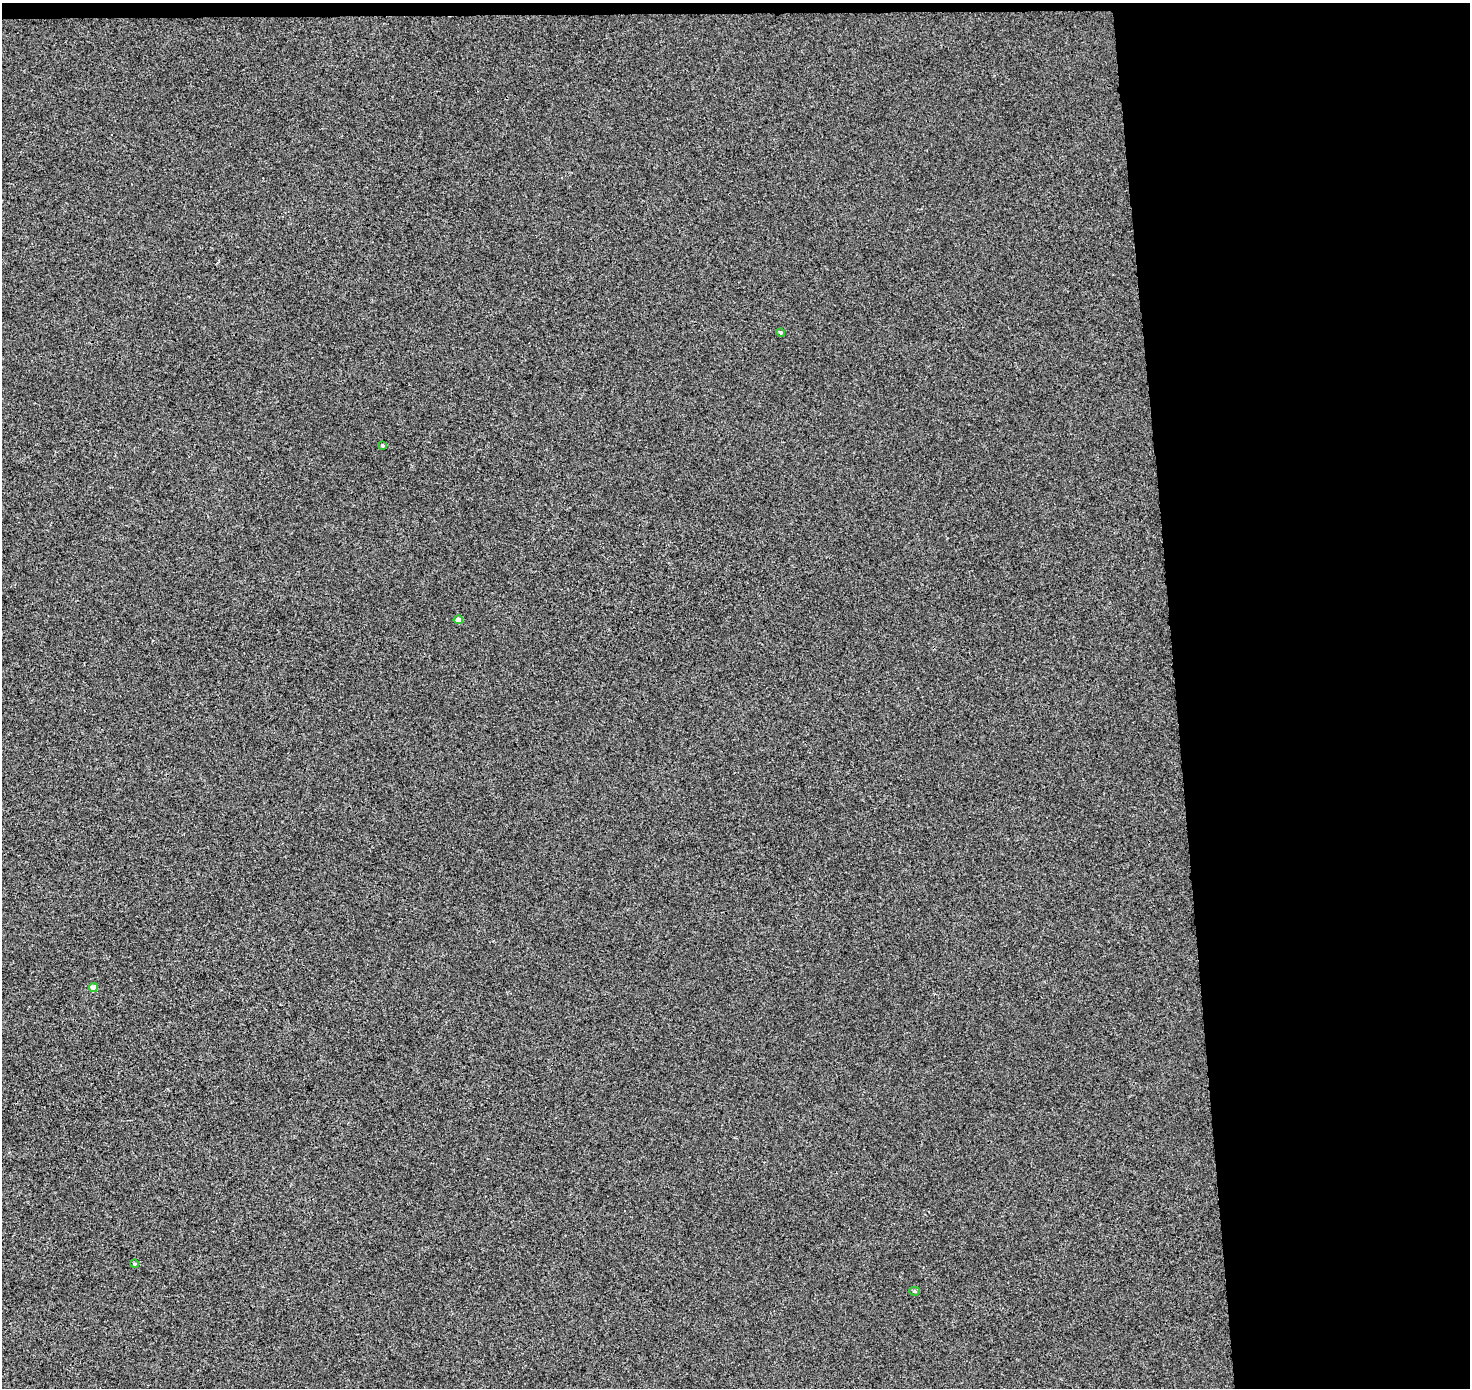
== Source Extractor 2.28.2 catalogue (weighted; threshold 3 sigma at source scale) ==
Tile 3 of 3 x 3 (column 3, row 1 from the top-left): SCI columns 2993-4460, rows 2775-4160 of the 4516 x 4205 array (HDU 1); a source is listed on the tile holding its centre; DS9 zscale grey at full resolution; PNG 1472 x 1390 px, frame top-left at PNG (2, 3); each listed source drawn as its Kron ellipse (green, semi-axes under 4 px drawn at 4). Shown black and unused: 21% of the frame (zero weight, under 3 of 4 exposures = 5% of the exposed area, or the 3 px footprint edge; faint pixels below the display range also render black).
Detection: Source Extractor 2.28.2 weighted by HDU 2 'WHT'; one run over the whole footprint, this tile lists its part. Background -3.82e-04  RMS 0.0042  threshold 0.0188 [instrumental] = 3 sigma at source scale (4.5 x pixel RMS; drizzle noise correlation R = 1.50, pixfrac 1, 0.0396/0.0396 arcsec/px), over >= 5 px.
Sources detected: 6; all 6 listed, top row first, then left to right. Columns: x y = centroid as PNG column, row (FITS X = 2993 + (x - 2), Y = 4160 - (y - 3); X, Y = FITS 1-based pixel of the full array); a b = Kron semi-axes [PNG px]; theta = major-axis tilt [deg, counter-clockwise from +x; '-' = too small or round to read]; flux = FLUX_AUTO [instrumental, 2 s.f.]
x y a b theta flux
781 333 4 4 - 0.6
382 446 4 4 - 0.52
458 620 5 4 - 2.3
93 988 4 4 - 4.6
134 1264 4 4 - 0.63
914 1291 5 4 - 0.6